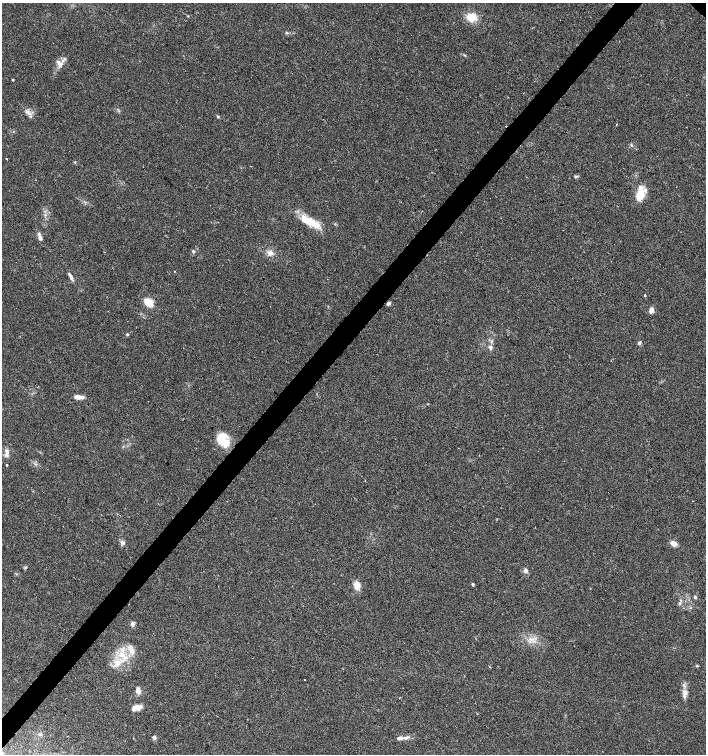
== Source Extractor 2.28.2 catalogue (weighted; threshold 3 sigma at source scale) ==
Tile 7 of 4 x 4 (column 3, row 2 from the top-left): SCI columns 3048-4454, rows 3009-4512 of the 6027 x 6022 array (HDU 1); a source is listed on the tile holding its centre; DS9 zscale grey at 2 x 2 block average (1 PNG px = mean of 2 x 2 image px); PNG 708 x 756 px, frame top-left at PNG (2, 3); no overlay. Shown black and unused: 4% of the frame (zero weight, under 2 of 3 exposures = <1% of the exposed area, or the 3 px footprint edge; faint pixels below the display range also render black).
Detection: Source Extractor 2.28.2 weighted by HDU 2 'WHT'; one run over the whole footprint, this tile lists its part. Background 0.0317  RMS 0.0047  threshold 0.0212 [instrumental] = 3 sigma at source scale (4.5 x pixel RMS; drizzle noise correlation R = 1.50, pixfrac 1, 0.0396/0.0396 arcsec/px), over >= 5 px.
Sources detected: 53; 5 inside a brighter listed object's ellipse — not listed separately; the other 48 listed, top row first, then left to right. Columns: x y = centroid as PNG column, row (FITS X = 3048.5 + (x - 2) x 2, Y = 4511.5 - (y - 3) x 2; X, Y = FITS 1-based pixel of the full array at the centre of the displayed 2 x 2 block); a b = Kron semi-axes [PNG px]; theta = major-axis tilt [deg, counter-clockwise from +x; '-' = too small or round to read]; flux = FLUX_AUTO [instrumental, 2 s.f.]
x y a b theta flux
188 16 2 2 - 0.74
471 17 11 8 -11 17
287 33 4 2 - 1.2
65 59 6 3 41 2.2
61 64 6 4 -5 3.3
13 80 3 2 - 0.88
28 112 4 2 - 1.5
218 117 4 3 - 1.2
617 124 2 2 - 0.93
631 145 4 2 - 0.99
6 158 3 2 - 0.48
75 162 3 3 - 0.86
576 176 5 3 - 1.5
640 194 13 6 79 27
306 220 23 10 -22 21
40 238 8 4 -67 4.3
193 251 4 3 - 1.4
270 253 7 6 - 5.4
71 277 10 3 -69 3.7
645 295 2 2 - 16
148 302 11 8 -41 14
388 303 5 3 - 2.2
651 310 6 4 72 5.5
127 334 3 3 - 1.1
639 343 5 4 - 2
490 347 6 5 - 3.5
78 397 8 5 -6 6.9
225 441 17 10 -74 18
7 452 10 4 86 4.8
6 465 2 2 - 0.9
122 542 6 4 -14 2.5
673 543 7 5 -36 6.5
526 570 6 5 - 3
473 584 3 3 - 1.8
357 585 9 6 -82 9.2
695 597 4 4 - 1.6
132 624 6 5 - 2.7
132 650 6 3 -26 3.7
123 655 7 5 69 6.9
117 663 10 9 - 12
697 666 3 3 - 1
490 667 3 2 - 0.61
138 691 7 5 -65 5
685 693 8 5 64 4.7
137 707 9 7 13 7.8
39 734 4 3 - 1.3
154 738 4 4 - 2.4
399 738 8 4 0 3.7